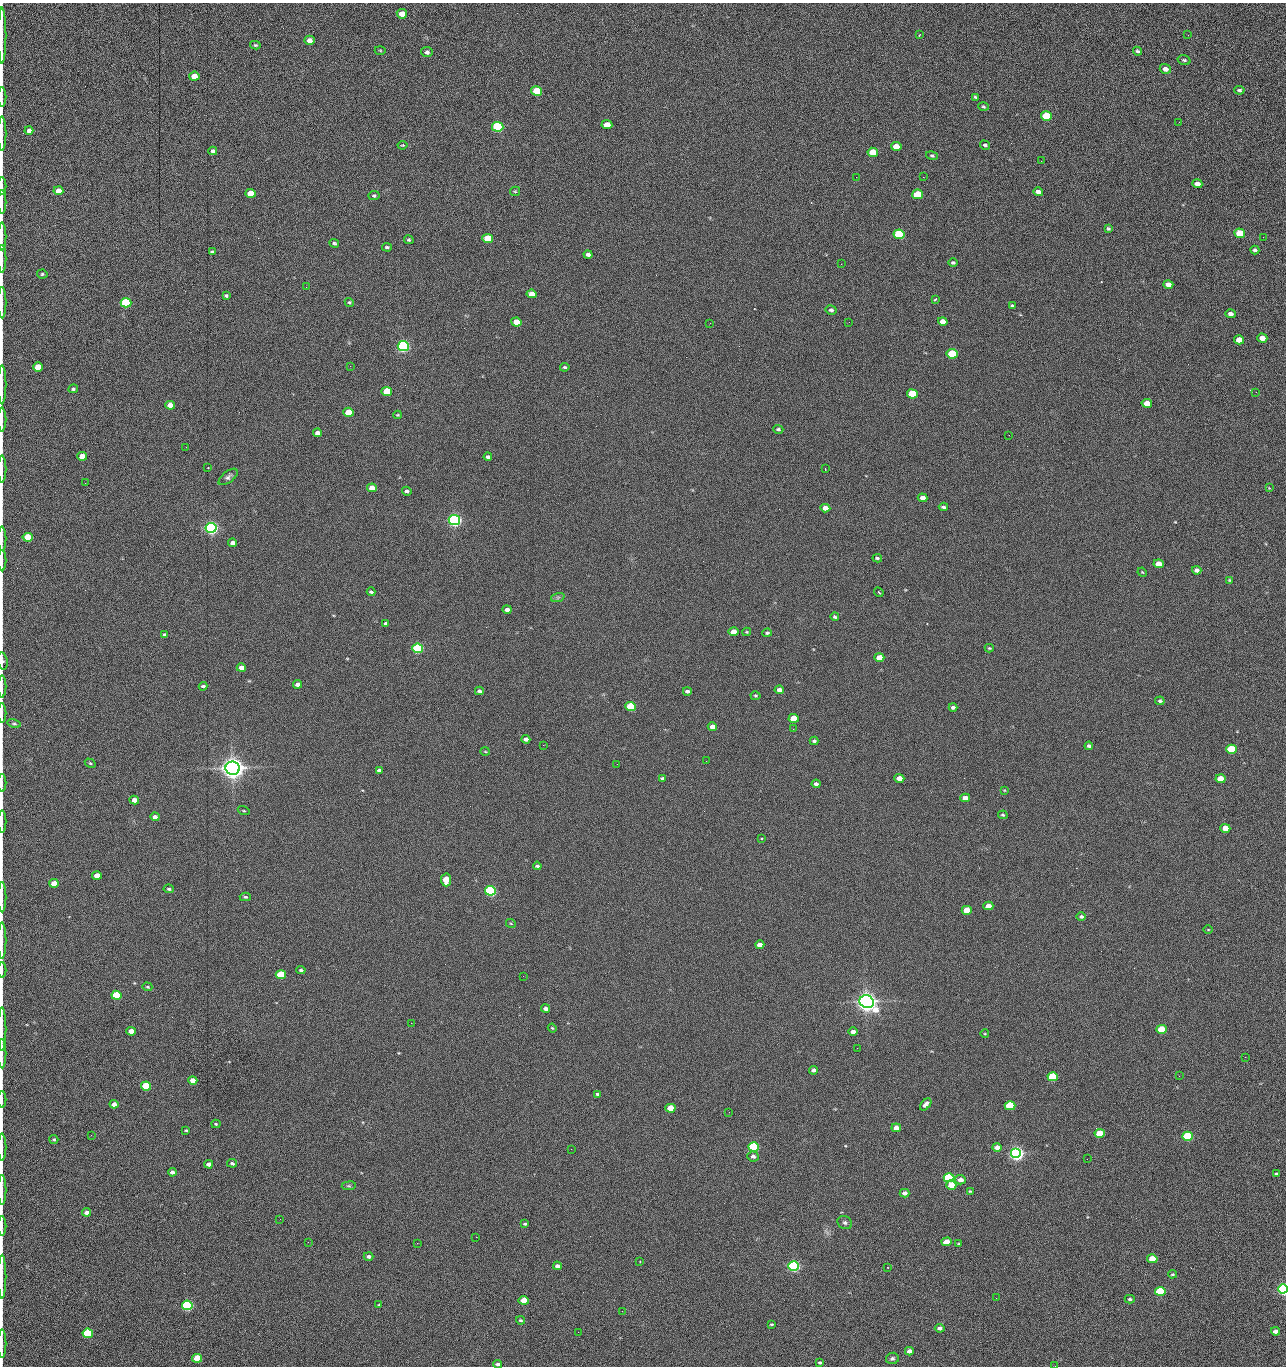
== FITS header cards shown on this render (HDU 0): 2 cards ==
NAXIS1  =                 1284 /fastest changing axis
NAXIS2  =                 1364 /next to fastest changing axis

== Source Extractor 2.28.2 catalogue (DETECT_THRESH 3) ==
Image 1284 x 1364 px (HDU 0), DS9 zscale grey, 1 PNG px = 1 image px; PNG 1288 x 1368 px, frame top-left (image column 1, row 1364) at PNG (2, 3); each listed source drawn as its Kron ellipse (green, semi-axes under 4 px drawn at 4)
Background 149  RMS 15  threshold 44.8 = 3 sigma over >= 5 px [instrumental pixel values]
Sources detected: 281; all 281 listed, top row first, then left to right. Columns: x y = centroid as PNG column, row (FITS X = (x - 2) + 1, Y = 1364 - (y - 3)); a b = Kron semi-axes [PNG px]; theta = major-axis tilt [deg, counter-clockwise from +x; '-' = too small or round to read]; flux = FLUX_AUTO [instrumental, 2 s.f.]
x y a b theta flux
402 14 5 4 - 1.3e+04
2 35 28 2 90 5.8e+03
920 35 3 2 - 8.0e+02
1188 35 2 2 - 1.1e+03
309 40 5 4 - 5.5e+03
255 45 5 4 - 1.2e+03
380 50 5 3 - 1.1e+03
1138 51 5 4 - 1.7e+03
427 52 5 5 - 2.8e+03
1184 60 6 4 -17 1.8e+03
1165 69 6 5 - 4.8e+03
194 76 5 4 - 1.4e+04
1239 90 5 4 - 1.8e+03
537 91 5 4 - 4.3e+04
2 97 10 2 90 1.8e+03
975 97 4 3 - 1.2e+03
983 107 5 4 - 1.2e+03
1046 116 5 5 - 6.1e+04
1179 122 3 2 - 7.6e+02
607 125 5 4 - 1.5e+04
498 127 5 5 - 1.6e+05
29 130 4 4 - 4.5e+03
2 134 17 2 90 3.0e+03
403 145 5 3 - 8.8e+02
985 145 5 4 - 1.8e+03
896 146 5 4 - 1.2e+04
213 151 4 4 - 2.5e+03
873 152 5 4 - 2.8e+04
932 156 6 4 -15 1.5e+03
1041 161 2 2 - 1.3e+03
856 177 2 2 - 1.6e+03
923 177 2 2 - 2.0e+04
1197 184 5 4 - 6.4e+03
2 186 9 2 90 1.1e+03
58 191 5 4 - 1.1e+04
515 191 5 4 - 1.2e+03
1038 192 5 4 - 5.7e+03
250 193 5 4 - 2.0e+04
918 194 5 4 - 5.2e+04
374 196 5 4 - 1.4e+03
2 202 12 2 90 2.2e+03
1108 229 4 3 - 1.5e+03
1240 233 5 4 - 4.4e+04
899 234 5 5 - 1.0e+05
2 236 14 2 90 2.2e+03
1263 237 2 2 - 5.2e+02
488 239 5 4 - 4.1e+04
409 240 5 4 - 1.5e+03
334 243 5 4 - 1.6e+03
387 247 5 4 - 1.8e+03
1255 250 4 3 - 2.0e+03
212 252 3 3 - 1.3e+03
588 254 4 4 - 3.0e+03
2 259 14 2 90 2.5e+03
953 263 4 4 - 1.7e+03
841 264 2 2 - 1.8e+04
42 274 5 4 - 1.4e+03
1168 285 5 4 - 7.6e+03
306 287 2 2 - 5.2e+02
532 294 5 4 - 9.3e+03
226 296 4 3 - 1.7e+03
935 299 4 2 - 1.3e+03
349 302 5 4 - 1.5e+03
2 303 16 2 90 2.8e+03
126 303 5 5 - 1.0e+05
1012 306 4 3 - 1.3e+03
831 310 6 4 -13 2.1e+03
1230 314 5 4 - 4.1e+03
943 321 5 4 - 7.6e+03
516 322 5 4 - 1.6e+04
849 322 2 2 - 3.6e+02
710 323 2 2 - 2.4e+03
1262 338 5 4 - 1.1e+04
1239 340 5 4 - 1.7e+04
403 346 5 5 - 3.0e+05
952 354 5 4 - 5.9e+04
350 366 2 2 - 1.8e+03
38 367 5 4 - 2.6e+04
565 367 5 3 - 1.5e+03
2 385 19 2 90 3.5e+03
73 389 5 4 - 1.8e+03
387 391 5 4 - 3.8e+04
1256 392 3 2 - 8.0e+02
912 394 5 4 - 6.1e+04
1147 403 5 4 - 1.9e+04
170 405 5 4 - 8.8e+03
348 412 5 4 - 3.0e+04
398 415 4 3 - 9.9e+02
2 420 12 2 90 2.1e+03
778 429 5 4 - 1.7e+03
317 433 4 4 - 3.7e+03
1009 435 2 2 - 2.2e+03
186 447 2 2 - 2.0e+03
82 456 5 4 - 1.3e+04
488 457 4 3 - 2.4e+03
208 468 3 3 - 1.2e+03
825 468 3 2 - 7.3e+02
2 469 13 2 90 2.3e+03
228 477 11 5 38 3.3e+03
85 483 2 2 - 5.8e+02
372 488 5 4 - 1.0e+04
1269 488 3 3 - 7.6e+02
407 491 5 4 - 2.4e+03
923 498 5 4 - 6.1e+03
943 507 5 3 - 1.9e+03
825 508 5 4 - 8.5e+03
454 520 5 5 - 5.1e+05
211 528 5 5 - 5.4e+05
28 537 5 4 - 4.2e+04
2 539 12 2 90 2.1e+03
233 543 4 4 - 3.9e+03
877 558 5 3 - 1.7e+03
2 560 11 2 90 2.0e+03
1159 564 5 4 - 1.4e+04
1197 570 4 4 - 3.9e+03
1142 572 5 3 - 9.2e+02
1229 580 4 3 - 9.0e+02
371 592 4 3 - 2.0e+03
879 592 5 3 - 1.3e+03
558 597 7 4 19 1.9e+03
507 610 4 4 - 4.5e+03
835 617 4 4 - 1.6e+03
386 623 4 3 - 1.9e+03
733 632 5 4 - 1.1e+04
747 632 4 4 - 1.1e+03
767 633 5 3 - 1.8e+03
165 635 4 3 - 1.9e+03
418 648 5 4 - 1.6e+05
989 648 4 3 - 1.1e+03
879 658 5 4 - 1.4e+04
3 661 9 5 -80 1.9e+03
241 668 5 4 - 7.2e+03
297 684 4 4 - 4.1e+03
2 686 11 2 90 1.4e+03
203 686 4 3 - 1.8e+03
779 690 5 4 - 6.3e+03
479 691 4 4 - 2.4e+03
687 691 4 3 - 2.5e+03
755 696 5 4 - 1.2e+03
1160 701 5 3 - 1.8e+03
630 707 5 4 - 6.5e+04
953 707 4 3 - 2.6e+03
2 713 10 2 90 1.6e+03
794 718 5 4 - 2.8e+04
14 723 7 4 -13 1.4e+03
712 727 5 4 - 7.9e+03
793 729 2 2 - 5.6e+02
526 739 4 4 - 4.3e+03
814 741 4 3 - 1.7e+03
543 745 2 2 - 2.2e+03
1089 746 4 3 - 2.2e+03
1231 749 5 4 - 7.8e+04
485 752 5 3 - 8.9e+02
706 761 2 2 - 1.5e+03
90 763 6 4 -30 1.2e+03
617 764 2 2 - 9.5e+02
233 768 7 6 - 1.4e+06
379 770 4 3 - 2.7e+03
662 778 4 3 - 1.3e+03
899 778 5 4 - 1.1e+04
1221 779 5 4 - 2.5e+04
2 783 9 2 90 1.5e+03
816 784 4 4 - 3.4e+03
1004 790 4 2 - 7.2e+02
965 798 5 4 - 8.3e+03
134 800 5 4 - 6.8e+03
244 811 6 3 -19 9.8e+02
1003 815 5 3 - 1.2e+03
155 817 4 4 - 4.0e+03
2 822 11 2 90 1.8e+03
1225 828 5 4 - 1.6e+04
761 838 3 2 - 8.8e+02
537 866 4 3 - 1.7e+03
97 875 5 4 - 1.2e+04
446 880 6 5 - 2.8e+04
54 883 5 4 - 1.6e+04
169 889 5 4 - 1.8e+03
490 891 5 5 - 2.4e+05
2 897 15 2 90 2.2e+03
245 897 5 4 - 1.7e+03
988 906 5 4 - 6.2e+03
967 910 5 4 - 2.0e+04
1081 916 4 4 - 2.2e+03
511 924 5 3 - 9.0e+02
1208 930 5 3 - 7.9e+02
2 940 18 2 90 3.1e+03
760 945 4 4 - 6.1e+03
2 970 8 2 90 1.3e+03
301 970 5 3 - 1.9e+03
281 975 5 4 - 6.2e+04
523 976 2 2 - 1.4e+03
147 987 5 3 - 1.1e+03
116 995 5 4 - 7.7e+04
867 1002 7 6 - 1.2e+06
546 1009 4 3 - 4.3e+03
411 1023 2 2 - 3.7e+03
552 1028 4 3 - 9.8e+02
2 1029 22 2 90 3.8e+03
1162 1029 5 4 - 5.0e+04
131 1031 5 4 - 1.0e+04
853 1032 5 4 - 3.9e+03
985 1034 4 3 - 8.0e+02
857 1048 3 2 - 8.8e+02
2 1054 15 2 90 3.0e+03
1245 1057 2 2 - 1.4e+03
814 1070 4 4 - 3.5e+03
1179 1076 2 2 - 1.8e+03
1053 1077 5 4 - 9.0e+04
193 1080 5 4 - 1.1e+04
146 1086 5 4 - 6.6e+04
597 1094 4 3 - 1.7e+03
2 1099 8 2 90 1.0e+03
114 1104 4 4 - 5.6e+03
926 1104 7 4 48 5.0e+03
1010 1106 5 4 - 7.4e+04
670 1108 5 4 - 2.1e+04
729 1112 2 2 - 6.9e+02
216 1124 4 4 - 1.1e+03
896 1128 5 4 - 7.4e+03
186 1130 3 2 - 8.6e+02
1100 1133 5 4 - 3.2e+04
91 1135 3 2 - 1.7e+03
1187 1136 5 4 - 1.0e+05
54 1139 4 4 - 1.4e+03
2 1147 13 2 90 2.3e+03
754 1147 5 4 - 1.5e+05
997 1147 4 4 - 8.0e+03
571 1149 2 2 - 6.0e+02
1016 1153 5 5 - 6.2e+05
753 1156 6 5 - 3.4e+03
1087 1159 2 2 - 1.3e+03
232 1163 5 4 - 2.2e+03
209 1164 4 4 - 4.4e+03
172 1172 4 4 - 3.5e+03
1276 1174 4 3 - 1.8e+03
949 1178 5 4 - 1.5e+05
960 1180 5 4 - 6.7e+03
951 1185 5 4 - 1.7e+04
349 1186 7 3 8 1.4e+03
2 1190 15 2 90 3.0e+03
970 1191 3 3 - 1.0e+03
905 1193 5 4 - 4.6e+03
86 1212 4 4 - 4.3e+03
280 1219 2 2 - 1.5e+03
845 1222 7 6 - 2.7e+03
525 1224 4 3 - 1.3e+03
2 1226 10 2 90 1.8e+03
476 1237 2 2 - 5.8e+03
308 1242 3 2 - 1.3e+03
947 1242 5 4 - 2.0e+04
417 1243 2 2 - 3.7e+03
959 1244 4 3 - 1.3e+03
368 1256 5 4 - 2.8e+03
1152 1259 5 4 - 2.7e+04
640 1261 3 2 - 6.7e+02
557 1266 4 4 - 3.2e+03
794 1266 5 4 - 3.1e+05
887 1267 3 2 - 1.2e+03
1172 1274 4 3 - 1.2e+03
2 1277 22 2 90 4.2e+03
1283 1289 5 4 - 3.6e+05
1160 1291 5 4 - 8.1e+04
996 1298 2 2 - 1.9e+03
1130 1299 5 3 - 1.4e+03
524 1300 5 4 - 1.8e+04
187 1305 5 4 - 2.4e+05
379 1305 3 3 - 8.6e+02
622 1311 2 2 - 5.5e+02
520 1320 4 3 - 1.4e+03
771 1324 3 2 - 1.2e+03
940 1328 5 4 - 3.9e+03
1275 1331 4 4 - 5.4e+03
578 1332 2 2 - 2.4e+03
88 1333 5 4 - 9.4e+04
2 1344 14 2 90 2.2e+03
909 1351 4 4 - 6.9e+03
197 1358 5 4 - 3.1e+04
892 1358 6 5 - 2.3e+03
820 1362 3 3 - 1.4e+03
498 1364 4 3 - 2.7e+03
1055 1366 2 2 - 1.5e+03
At the frame edge (FLAGS 8, measured only in part): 32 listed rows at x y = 2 35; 2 97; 2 134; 2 186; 2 202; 2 236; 2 259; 2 303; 2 385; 2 420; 2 469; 2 539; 2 560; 3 661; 2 686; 2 713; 2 783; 2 822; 2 897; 2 940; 2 970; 2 1029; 2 1054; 2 1099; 2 1147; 2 1190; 2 1226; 2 1277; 1283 1289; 2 1344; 498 1364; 1055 1366

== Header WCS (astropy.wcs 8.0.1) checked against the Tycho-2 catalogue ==
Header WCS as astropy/WCSLIB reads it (CRVAL/CRPIX/CD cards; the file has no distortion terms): RA---TAN/DEC--TAN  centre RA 15:41:40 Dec +51:59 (235.42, +51.99 deg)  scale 1.26 arcsec/px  FOV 26.9' x 28.5'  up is +92 deg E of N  parity flipped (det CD > 0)
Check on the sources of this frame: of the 60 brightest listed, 11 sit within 2.0 arcsec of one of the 11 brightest Tycho-2 stars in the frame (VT <= 12.29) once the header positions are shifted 0.55 arcsec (0.14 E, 0.53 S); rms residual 0.99 arcsec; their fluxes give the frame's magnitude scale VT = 25.23 - 2.5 log10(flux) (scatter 0.22 mag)
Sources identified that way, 11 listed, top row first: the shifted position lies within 2.0 arcsec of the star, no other Tycho-2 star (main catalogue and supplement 1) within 4.0 arcsec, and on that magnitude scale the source's flux lands within +1.5 / -3 mag of the star's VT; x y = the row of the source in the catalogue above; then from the Tycho-2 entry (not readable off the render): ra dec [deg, ICRS J2000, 3 dp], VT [Tycho-2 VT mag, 2 dp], TYC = Tycho-2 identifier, HIP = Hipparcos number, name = IAU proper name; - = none
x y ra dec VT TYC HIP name
403 346 235.614 +52.064 11.61 3489-1132-1 - -
454 520 235.514 +52.049 11.19 3489-1407-1 - -
211 528 235.515 +52.133 11.12 3489-1380-1 - -
233 768 235.378 +52.130 9.31 3489-1322-1 76850 -
490 891 235.303 +52.042 11.52 3489-958-1 - -
867 1002 235.232 +51.912 9.59 3489-824-1 - -
1016 1153 235.143 +51.862 10.97 3489-1016-1 - -
949 1178 235.131 +51.886 12.29 3489-908-1 - -
794 1266 235.084 +51.941 11.45 3489-1346-1 - -
1283 1289 235.062 +51.771 11.53 3489-1453-1 - -
187 1305 235.075 +52.152 11.74 3489-912-1 - -